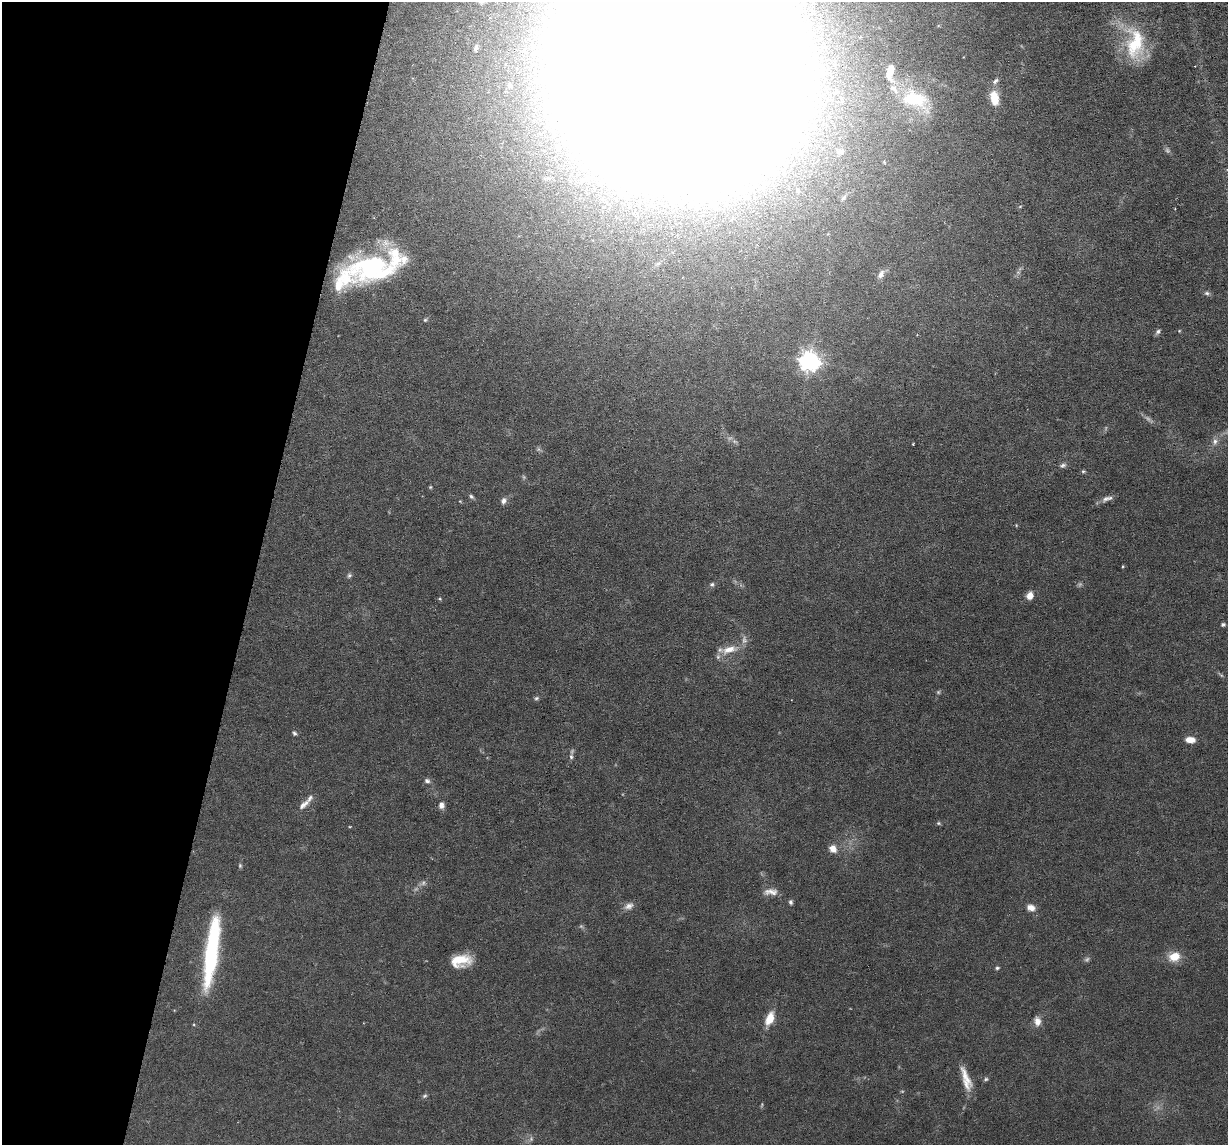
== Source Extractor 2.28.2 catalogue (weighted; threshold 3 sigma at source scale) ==
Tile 9 of 4 x 4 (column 1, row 3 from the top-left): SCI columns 1-1226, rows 1262-2404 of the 4905 x 4927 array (HDU 1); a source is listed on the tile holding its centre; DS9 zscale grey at full resolution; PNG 1230 x 1147 px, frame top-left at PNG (2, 2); no overlay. Shown black and unused: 21% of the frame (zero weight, under 3 of 6 exposures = <1% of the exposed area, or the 3 px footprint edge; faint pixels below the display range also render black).
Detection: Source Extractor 2.28.2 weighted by HDU 2 'WHT'; one run over the whole footprint, this tile lists its part. Background 0.0749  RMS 0.0043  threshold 0.0175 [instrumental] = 3 sigma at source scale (4.09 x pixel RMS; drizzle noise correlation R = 1.36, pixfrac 0.8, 0.05/0.05 arcsec/px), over >= 5 px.
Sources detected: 74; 10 too faint to see at this stretch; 3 inside a brighter object's white glare — not listed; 6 inside a brighter listed object's ellipse — not listed separately; the other 55 listed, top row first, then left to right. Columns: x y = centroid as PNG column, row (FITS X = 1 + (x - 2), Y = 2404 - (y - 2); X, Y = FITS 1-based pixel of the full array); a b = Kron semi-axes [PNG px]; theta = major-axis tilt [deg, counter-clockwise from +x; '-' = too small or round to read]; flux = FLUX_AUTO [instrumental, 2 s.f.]
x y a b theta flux
1135 43 47 25 -88 25
680 70 121 110 -19 10000
890 72 19 9 86 6.9
995 81 9 5 45 1.2
510 86 9 8 - 2.2
994 98 15 9 -78 8
916 100 42 23 -27 25
1020 206 6 3 20 0.4
371 270 49 26 35 35
881 274 12 7 58 2.2
1207 293 7 5 11 0.87
425 320 5 5 - 0.53
1179 331 4 3 - 0.31
1158 332 8 5 41 1
809 361 7 7 - 240
1215 441 8 7 - 1.6
1063 465 10 6 21 1.2
1083 471 5 4 - 0.55
430 487 4 4 - 0.42
471 496 7 5 -49 0.83
1107 499 16 6 18 2
460 501 5 3 - 0.34
504 501 9 7 65 1.6
1016 525 5 3 - 0.34
1122 566 4 3 - 0.36
349 575 7 6 - 0.83
712 584 6 6 - 0.77
1030 596 8 7 - 3.3
440 599 4 3 - 0.4
1223 624 5 4 - 0.76
729 649 24 10 15 6
536 698 7 5 18 0.77
294 733 6 5 - 0.75
1190 740 11 6 -4 3.6
571 757 8 6 -87 1.1
427 781 7 6 - 1.2
304 805 18 8 42 2.6
441 805 8 7 - 2
938 823 6 4 20 0.6
350 827 4 3 - 0.34
833 849 9 8 - 3.2
240 866 6 5 - 0.62
771 892 19 8 -1 3.1
791 902 5 4 - 0.87
629 906 13 8 25 2.2
1031 908 10 8 -19 2.8
211 952 76 13 82 46
1174 957 11 9 15 6.9
461 961 20 12 9 9.6
997 968 6 4 15 0.59
770 1019 15 8 65 6.6
1037 1021 12 8 -81 2.8
966 1079 31 9 -72 6.5
986 1079 6 5 - 0.73
425 1096 8 5 39 0.8
Isophote crosses this tile's border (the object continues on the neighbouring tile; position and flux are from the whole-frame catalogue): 1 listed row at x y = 680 70